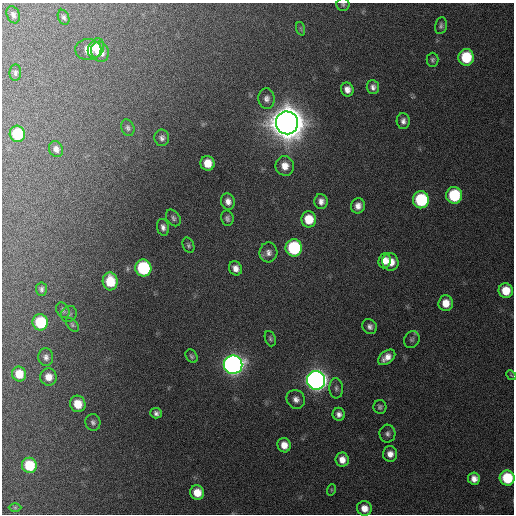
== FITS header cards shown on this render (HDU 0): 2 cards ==
NAXIS1  =                  512 / Axis length
NAXIS2  =                  512 / Axis length

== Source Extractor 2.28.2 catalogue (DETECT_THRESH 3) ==
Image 512 x 512 px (HDU 0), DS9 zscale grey, 1 PNG px = 1 image px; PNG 516 x 516 px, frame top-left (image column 1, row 512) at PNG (2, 3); each listed source drawn as its Kron ellipse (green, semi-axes under 4 px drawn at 4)
Background 468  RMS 13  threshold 39.3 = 3 sigma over >= 5 px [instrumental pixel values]
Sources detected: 75; all 75 listed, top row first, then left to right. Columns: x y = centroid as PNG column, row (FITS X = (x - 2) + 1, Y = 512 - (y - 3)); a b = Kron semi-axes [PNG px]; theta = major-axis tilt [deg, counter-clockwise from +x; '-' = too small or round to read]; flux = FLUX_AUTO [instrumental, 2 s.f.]
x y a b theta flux
343 4 6 6 - 1.7e+03
13 15 9 6 -69 3.0e+03
64 17 8 5 -65 2.2e+03
441 26 8 5 79 2.2e+03
301 29 7 4 -71 1.4e+03
96 48 10 7 63 1.0e+04
88 50 13 10 1 1.7e+04
100 52 10 8 -64 1.1e+04
466 57 8 7 - 4.1e+04
432 60 7 6 - 2.1e+03
15 73 8 6 87 2.2e+03
373 87 7 6 - 3.9e+03
347 89 7 6 - 5.8e+03
266 99 10 8 -87 4.6e+03
403 121 8 6 -88 4.0e+03
287 123 11 11 - 3.7e+06
128 128 8 6 -69 2.5e+03
17 134 8 7 - 4.3e+04
162 138 8 7 - 3.4e+03
56 149 8 7 - 4.6e+03
207 163 7 7 - 1.5e+04
285 166 10 9 - 9.6e+03
454 195 8 8 - 5.8e+04
421 200 8 8 - 8.2e+04
228 201 8 7 - 5.7e+03
321 201 7 6 - 4.9e+03
358 206 8 7 - 6.1e+03
173 218 9 6 -54 2.7e+03
227 218 8 6 -81 2.6e+03
309 219 8 7 - 2.0e+04
163 227 8 6 -77 4.1e+03
188 245 8 5 -66 2.1e+03
294 248 8 8 - 8.7e+04
268 252 10 9 - 4.8e+03
385 261 7 6 - 8.7e+03
390 262 9 8 - 1.1e+04
143 268 8 8 - 9.1e+04
235 268 7 6 - 6.1e+03
110 281 9 7 -86 2.8e+04
41 289 7 5 -84 2.4e+03
506 291 7 7 - 1.8e+04
446 303 8 7 - 1.1e+04
63 310 8 6 -63 2.2e+03
69 314 8 7 - 2.4e+03
40 322 8 7 - 4.8e+04
72 325 8 5 -47 1.7e+03
370 327 8 7 - 3.6e+03
270 339 8 5 -70 1.8e+03
412 339 9 7 62 2.5e+03
191 356 7 5 -58 1.8e+03
46 357 9 7 -85 3.8e+03
387 357 10 6 39 7.7e+03
233 365 9 9 - 7.0e+05
19 374 7 7 - 1.6e+04
511 375 6 4 -43 1.1e+03
48 377 8 8 - 9.3e+03
316 380 9 9 - 8.0e+05
336 388 10 7 -87 2.9e+03
296 399 10 8 -50 5.3e+03
78 404 8 7 - 1.9e+04
380 407 7 6 - 2.3e+03
156 413 6 5 - 2.9e+03
339 414 6 6 - 4.2e+03
93 422 8 7 - 3.1e+03
387 434 9 8 - 3.4e+03
284 445 7 6 - 9.4e+03
390 454 7 7 - 6.5e+03
342 460 7 6 - 8.0e+03
29 465 8 7 - 3.7e+04
507 478 7 7 - 4.5e+04
474 479 6 6 - 6.2e+03
331 490 6 3 72 9.7e+02
197 493 7 7 - 1.5e+04
15 507 6 4 0 1.0e+03
364 508 7 7 - 8.3e+03
At the frame edge (FLAGS 8, measured only in part): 2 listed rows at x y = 343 4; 507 478